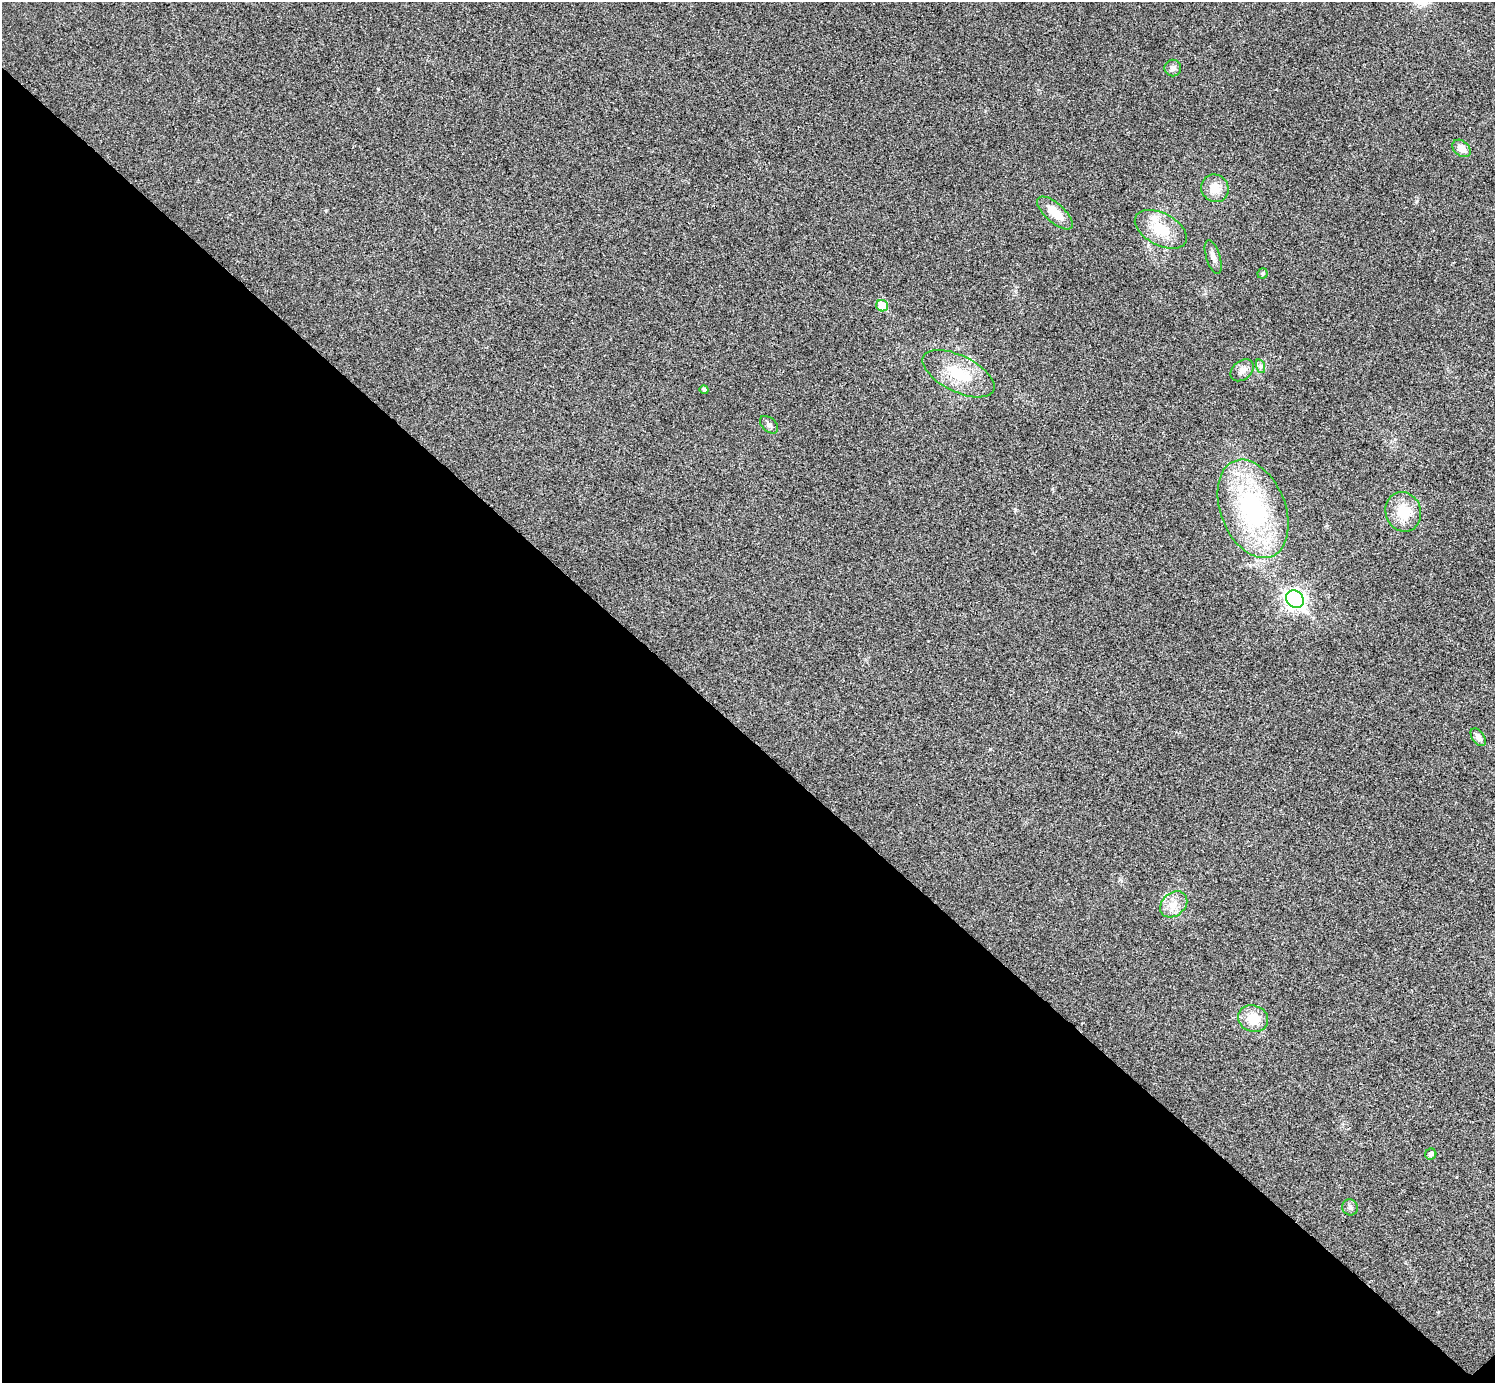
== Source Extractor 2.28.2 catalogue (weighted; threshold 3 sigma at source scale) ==
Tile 14 of 4 x 4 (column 2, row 4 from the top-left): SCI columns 1500-2992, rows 301-1681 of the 5991 x 5991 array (HDU 1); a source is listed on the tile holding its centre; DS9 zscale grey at full resolution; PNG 1497 x 1385 px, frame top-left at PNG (2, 2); each listed source drawn as its Kron ellipse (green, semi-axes under 4 px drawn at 4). Shown black and unused: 47% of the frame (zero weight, under 3 of 4 exposures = <1% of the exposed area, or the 3 px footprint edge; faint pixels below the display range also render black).
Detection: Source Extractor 2.28.2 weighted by HDU 2 'WHT'; one run over the whole footprint, this tile lists its part. Background 0.0218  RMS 0.0053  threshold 0.0241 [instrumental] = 3 sigma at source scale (4.5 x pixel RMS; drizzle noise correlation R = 1.50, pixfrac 1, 0.05/0.05 arcsec/px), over >= 5 px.
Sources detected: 21; all 21 listed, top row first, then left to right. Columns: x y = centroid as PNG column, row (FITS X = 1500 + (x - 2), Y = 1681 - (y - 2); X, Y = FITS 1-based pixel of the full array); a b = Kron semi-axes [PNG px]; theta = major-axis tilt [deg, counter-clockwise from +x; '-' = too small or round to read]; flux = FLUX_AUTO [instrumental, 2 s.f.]
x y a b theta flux
1173 68 8 8 - 2.2
1462 148 10 7 -42 5.2
1215 188 14 13 - 8.2
1055 213 22 9 -41 10
1161 229 28 16 -28 18
1213 257 17 7 -72 2.9
1263 273 5 5 - 0.75
882 306 6 5 - 13
1260 366 7 4 -72 1.3
1242 370 13 9 40 4.1
958 374 39 18 -26 22
704 390 4 4 - 1.3
769 425 11 7 -42 2
1253 509 51 32 -68 90
1403 512 20 17 -72 15
1295 599 10 8 -44 230
1478 737 10 6 -55 2.5
1174 904 15 11 41 6.4
1253 1019 15 13 -18 12
1431 1154 6 5 - 2
1350 1207 8 7 - 1.8
Unlisted compact peaks at least as high as the median listed source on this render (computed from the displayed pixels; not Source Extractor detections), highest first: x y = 378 89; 1417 201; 1015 510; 1052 489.